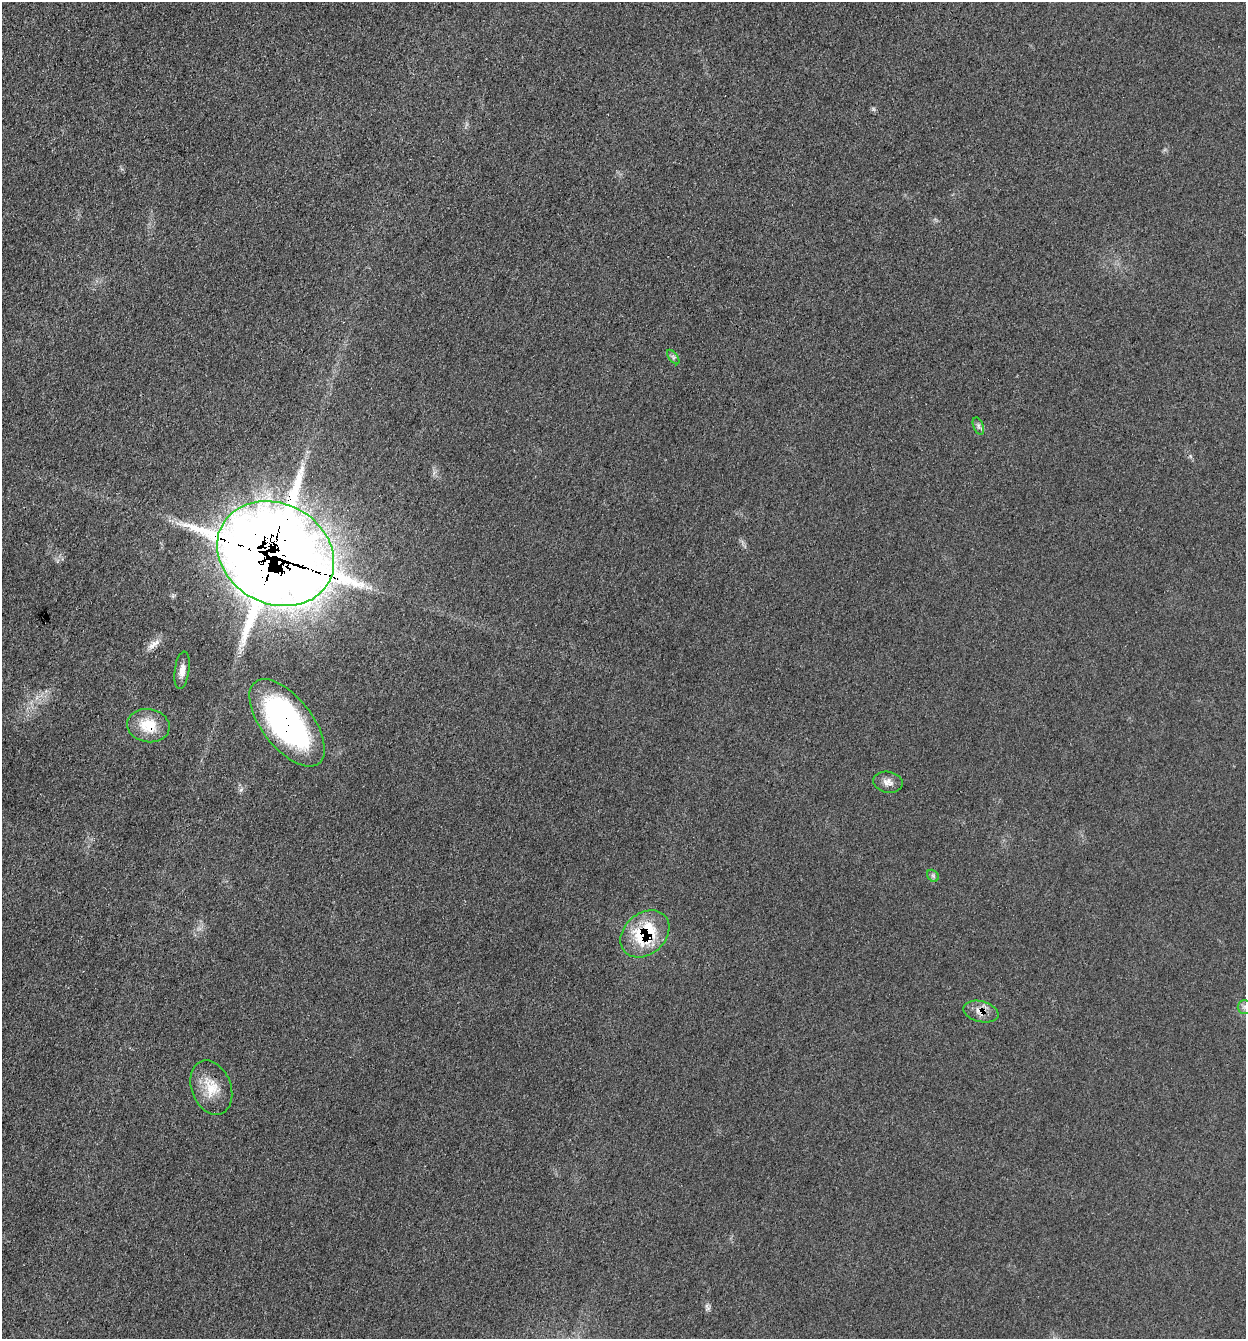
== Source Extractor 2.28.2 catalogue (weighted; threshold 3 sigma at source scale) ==
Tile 11 of 4 x 4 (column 3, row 3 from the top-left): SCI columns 2753-3996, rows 1343-2679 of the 5375 x 5358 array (HDU 1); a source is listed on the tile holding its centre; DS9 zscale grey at full resolution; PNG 1248 x 1341 px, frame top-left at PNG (2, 2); each listed source drawn as its Kron ellipse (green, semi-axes under 4 px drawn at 4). Shown black and unused: <1% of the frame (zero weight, under 3 of 4 exposures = <1% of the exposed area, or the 3 px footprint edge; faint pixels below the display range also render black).
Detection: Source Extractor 2.28.2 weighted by HDU 2 'WHT'; one run over the whole footprint, this tile lists its part. Background 0.0857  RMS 0.0065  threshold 0.029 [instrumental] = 3 sigma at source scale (4.5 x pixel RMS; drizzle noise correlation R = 1.50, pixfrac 1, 0.05/0.05 arcsec/px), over >= 5 px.
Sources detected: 15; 1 inside a brighter object's white glare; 1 long thin detection or spike segment (spike, bleed or trail) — neither listed nor drawn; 1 inside a brighter listed object's ellipse — not listed separately; the other 12 listed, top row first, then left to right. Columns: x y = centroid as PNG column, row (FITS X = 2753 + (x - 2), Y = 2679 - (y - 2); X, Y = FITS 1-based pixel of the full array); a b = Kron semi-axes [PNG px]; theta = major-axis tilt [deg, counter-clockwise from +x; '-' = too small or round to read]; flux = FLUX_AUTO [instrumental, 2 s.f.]
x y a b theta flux
673 357 8 4 -53 1.5
978 426 9 5 -68 1.8
276 554 61 50 -28 6600
182 670 19 7 82 5.2
287 723 52 25 -52 180
148 726 21 16 -10 18
888 782 15 10 -9 4.6
933 876 7 5 -45 1.5
645 934 27 20 41 43
1244 1007 7 6 - 2.2
981 1012 18 10 -13 6.8
211 1087 28 19 -69 16
Overlapping masked pixels (flux is a lower limit): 5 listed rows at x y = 276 554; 287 723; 148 726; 645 934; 981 1012
Unlisted compact peaks at least as high as the median listed source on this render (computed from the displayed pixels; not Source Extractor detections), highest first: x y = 873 109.